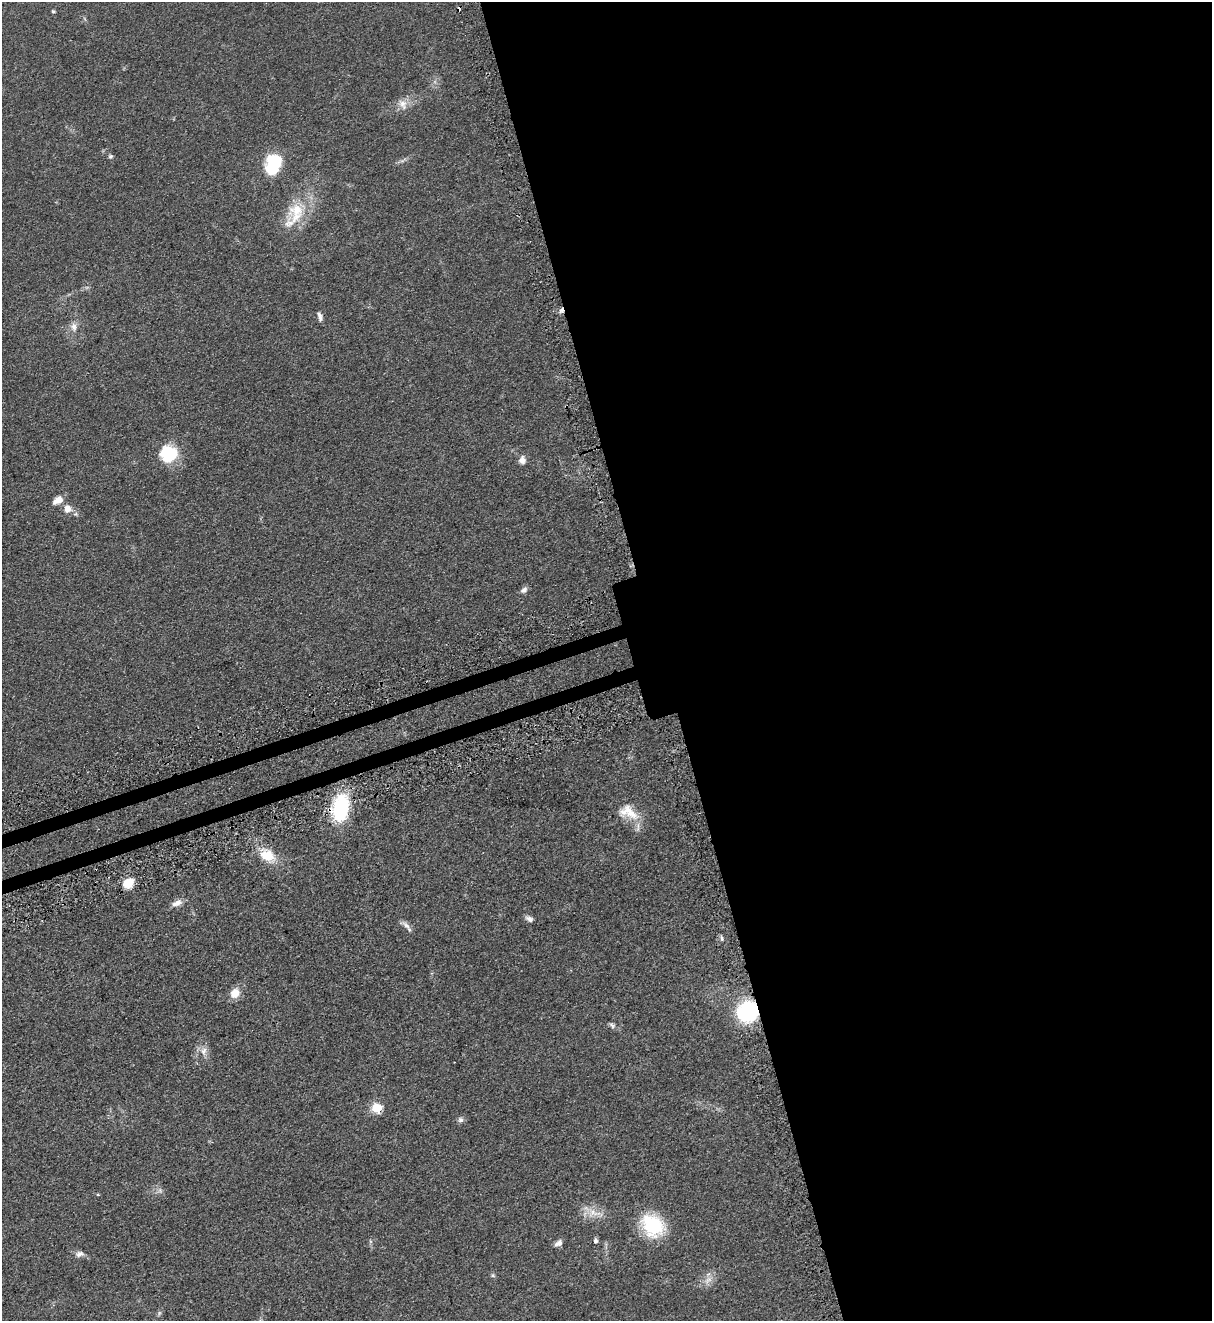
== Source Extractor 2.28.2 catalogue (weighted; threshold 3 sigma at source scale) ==
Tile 8 of 4 x 4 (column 4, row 2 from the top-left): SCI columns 3947-5156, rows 2692-4010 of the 5347 x 5383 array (HDU 1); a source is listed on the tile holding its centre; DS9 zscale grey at full resolution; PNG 1214 x 1323 px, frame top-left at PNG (2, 2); no overlay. Shown black and unused: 47% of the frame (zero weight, under 3 of 5 exposures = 4% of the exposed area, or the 3 px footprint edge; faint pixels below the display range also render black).
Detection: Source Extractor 2.28.2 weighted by HDU 2 'WHT'; one run over the whole footprint, this tile lists its part. Background 0.0758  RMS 0.0069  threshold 0.0309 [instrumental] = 3 sigma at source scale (4.5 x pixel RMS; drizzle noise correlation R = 1.50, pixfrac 1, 0.05/0.05 arcsec/px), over >= 5 px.
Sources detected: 39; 1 too faint to see at this stretch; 1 inside a brighter object's white glare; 2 cosmic-ray / hot-pixel residue — not listed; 1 inside a brighter listed object's ellipse — not listed separately; the other 34 listed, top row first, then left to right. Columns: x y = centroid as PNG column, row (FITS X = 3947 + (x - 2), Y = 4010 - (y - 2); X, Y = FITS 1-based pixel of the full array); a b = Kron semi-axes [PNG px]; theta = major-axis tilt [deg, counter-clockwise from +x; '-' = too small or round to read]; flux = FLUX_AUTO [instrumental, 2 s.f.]
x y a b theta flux
53 11 4 4 - 0.94
403 104 17 10 -62 5.4
110 156 6 6 - 1.3
275 161 24 18 38 23
297 210 30 21 22 23
320 316 11 5 -72 2.4
74 327 12 8 -86 4
168 454 18 17 - 29
522 460 10 9 - 3.5
58 500 11 7 32 6.3
67 508 10 9 - 5.4
524 590 10 6 38 2.5
341 808 31 18 80 44
628 812 30 16 -28 15
267 855 23 14 -36 15
128 883 13 10 28 9.8
177 903 14 7 21 4.4
529 919 10 6 -23 2.5
406 926 15 6 -46 3.2
722 938 6 4 -87 1.2
235 993 13 11 53 7.1
748 1012 14 12 45 92
612 1025 9 6 -30 1.7
204 1051 13 8 81 4.4
377 1108 6 5 - 34
460 1120 8 7 - 2
98 1195 4 3 - 0.62
594 1213 21 11 -7 8.9
653 1225 26 21 -44 38
595 1241 7 5 -88 1.7
558 1243 10 7 32 2.9
79 1254 11 8 12 2.9
493 1275 6 5 - 1.1
708 1280 14 7 37 4.7
Overlapping masked pixels (flux is a lower limit): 2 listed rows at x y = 341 808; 748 1012